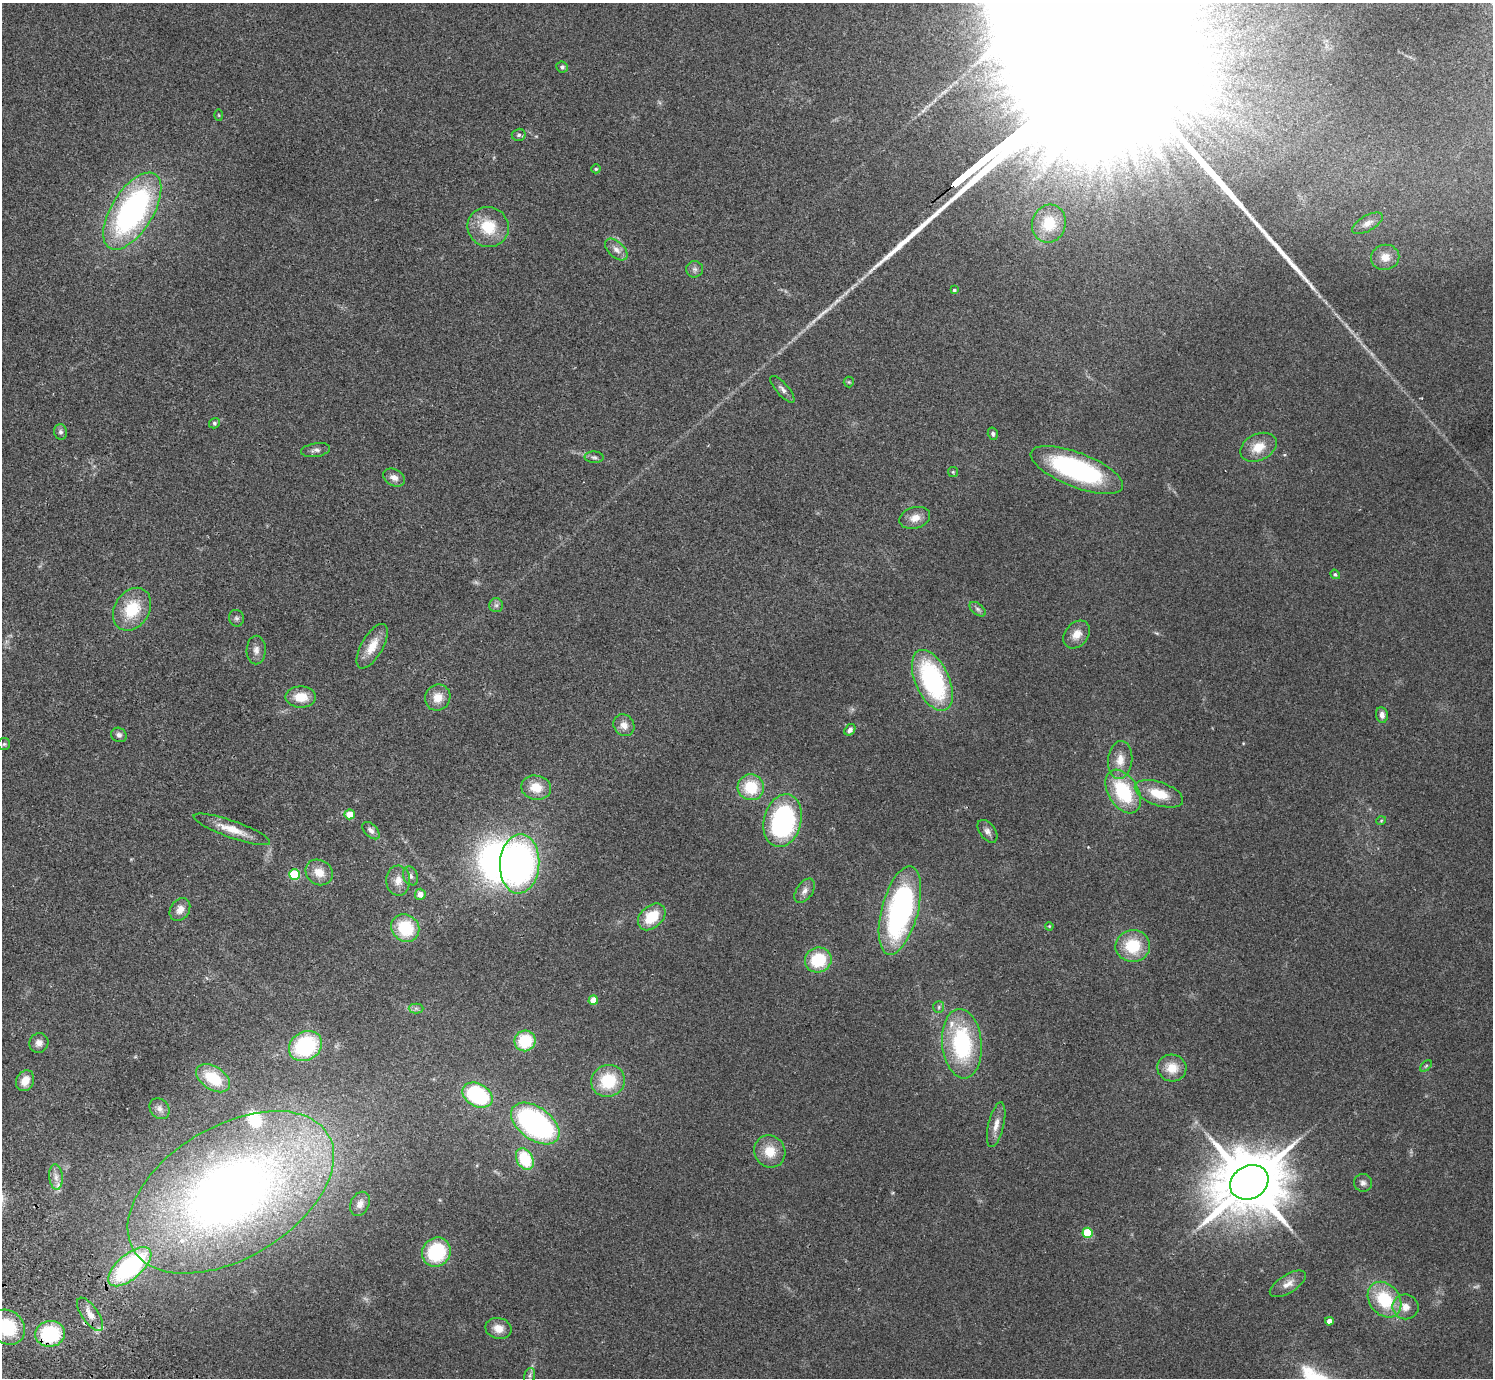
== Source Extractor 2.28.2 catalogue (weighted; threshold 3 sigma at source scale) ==
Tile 7 of 4 x 4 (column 3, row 2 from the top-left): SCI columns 3031-4521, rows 2957-4332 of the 6062 x 6050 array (HDU 1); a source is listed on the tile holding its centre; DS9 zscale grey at full resolution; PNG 1495 x 1380 px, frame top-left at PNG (2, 3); each listed source drawn as its Kron ellipse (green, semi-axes under 4 px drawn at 4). Shown black and unused: <1% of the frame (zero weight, under 2 of 3 exposures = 3% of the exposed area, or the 3 px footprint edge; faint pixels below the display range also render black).
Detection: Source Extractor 2.28.2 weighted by HDU 2 'WHT'; one run over the whole footprint, this tile lists its part. Background 0.0986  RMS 0.009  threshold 0.0404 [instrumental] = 3 sigma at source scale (4.5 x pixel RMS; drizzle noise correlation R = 1.50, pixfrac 1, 0.05/0.05 arcsec/px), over >= 5 px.
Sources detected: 111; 3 too faint to see at this stretch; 2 inside a brighter object's white glare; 1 cosmic-ray / hot-pixel residue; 1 long thin detection or spike segment (spike, bleed or trail) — neither listed nor drawn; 4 inside a brighter listed object's ellipse — not listed separately; the other 100 listed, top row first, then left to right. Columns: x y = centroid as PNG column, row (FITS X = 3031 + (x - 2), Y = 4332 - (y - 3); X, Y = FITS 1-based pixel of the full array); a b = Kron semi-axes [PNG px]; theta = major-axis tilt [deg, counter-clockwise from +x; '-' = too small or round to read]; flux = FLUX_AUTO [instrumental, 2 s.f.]
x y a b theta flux
562 67 6 5 - 1.9
219 115 5 3 - 0.85
519 135 7 6 - 2.2
596 169 4 4 - 1
132 211 43 21 58 220
1367 223 17 7 30 5.5
1049 224 19 17 75 27
488 227 21 20 - 29
616 250 13 8 -43 6
1385 257 14 12 11 10
695 269 8 8 - 2.9
954 290 4 4 - 1.3
849 382 5 5 - 1.1
782 389 17 6 -48 4.1
214 423 6 5 - 1.5
60 432 8 6 -74 2.5
993 434 6 5 - 1.8
1258 447 19 13 26 16
316 450 14 6 8 3.8
594 457 9 5 -2 2.3
1077 470 49 17 -21 140
953 472 5 5 - 1.1
394 478 11 8 -27 5.5
915 518 15 10 16 8.7
1335 574 5 4 - 1.5
496 605 7 7 - 2.5
132 609 23 17 57 34
978 609 9 5 -38 2.5
236 618 8 7 - 2.3
1077 634 15 11 49 10
372 646 25 10 60 15
256 650 14 9 89 5.3
932 680 32 17 -66 130
301 697 15 10 -1 16
438 697 13 12 - 11
1382 715 8 6 -85 4.5
624 725 11 10 - 7.2
850 730 6 5 - 3.4
119 735 8 7 - 3
4 744 6 6 - 1.6
1120 760 19 12 85 11
751 787 13 13 - 32
536 788 15 12 -11 15
1123 792 24 15 -58 57
1159 794 25 11 -19 22
350 814 5 5 - 13
783 821 27 18 76 130
1381 821 5 3 - 0.77
232 829 40 8 -20 16
371 831 10 6 -46 3.4
987 831 13 7 -54 4
520 864 30 19 86 280
319 872 14 12 -34 12
294 874 5 5 - 61
411 876 10 7 -66 3
398 881 15 12 -87 8.7
805 891 14 8 57 4.9
420 894 5 5 - 5.8
180 910 12 9 55 7.1
900 911 46 18 75 190
652 917 16 11 42 27
1049 926 4 3 - 0.67
405 928 15 13 -46 39
1133 946 17 16 - 32
818 960 13 12 - 39
593 1000 5 4 - 16
939 1007 6 5 - 1.8
416 1008 7 5 0 2.2
525 1041 10 10 - 35
39 1043 10 9 - 5.4
962 1044 35 20 -85 92
305 1046 17 14 32 78
1426 1066 7 4 45 1.2
1172 1068 14 13 - 15
213 1078 19 11 -33 29
25 1081 11 8 63 12
608 1081 17 15 25 37
477 1095 16 11 -28 81
159 1109 11 9 -52 4.5
535 1123 27 16 -36 190
996 1125 23 8 77 8.4
770 1151 16 15 - 18
525 1159 11 8 -62 39
56 1177 13 7 -85 5.5
1249 1182 20 16 29 8600
1363 1183 9 9 - 3.6
231 1192 113 66 31 830
360 1204 13 9 63 6
1088 1233 5 5 - 45
436 1252 15 14 - 60
130 1267 26 12 41 140
1288 1284 20 9 32 8
1385 1300 19 15 -52 44
1405 1307 13 12 - 9.3
90 1314 19 8 -55 10
1329 1321 4 4 - 6.9
7 1327 19 16 -41 41
498 1328 13 10 -12 9.1
50 1334 15 13 7 60
529 1376 8 5 73 2.2
Overlapping masked pixels (flux is a lower limit): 2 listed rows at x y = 90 1314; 50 1334
Isophote crosses this tile's border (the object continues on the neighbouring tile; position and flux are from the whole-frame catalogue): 1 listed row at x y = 7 1327